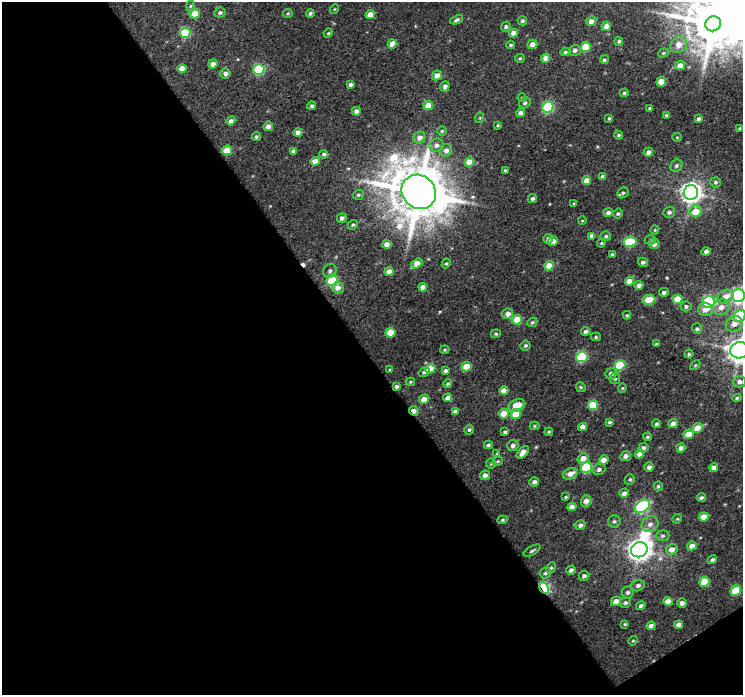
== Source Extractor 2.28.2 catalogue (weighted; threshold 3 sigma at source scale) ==
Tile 3 of 2 x 2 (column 1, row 2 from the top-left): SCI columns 1-741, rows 43-735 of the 1482 x 1465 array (HDU 1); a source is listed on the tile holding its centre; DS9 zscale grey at full resolution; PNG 745 x 697 px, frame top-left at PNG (2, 2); each listed source drawn as its Kron ellipse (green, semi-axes under 4 px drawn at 4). Shown black and unused: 50% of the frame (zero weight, under 3 of 4 exposures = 1% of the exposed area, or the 3 px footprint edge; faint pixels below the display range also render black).
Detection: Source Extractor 2.28.2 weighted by HDU 2 'WHT'; one run over the whole footprint, this tile lists its part. Background 0.0157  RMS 0.0074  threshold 0.0334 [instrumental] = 3 sigma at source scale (4.5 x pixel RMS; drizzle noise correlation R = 1.50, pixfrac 1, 0.0396/0.0396 arcsec/px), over >= 5 px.
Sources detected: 230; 1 inside a brighter object's white glare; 1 cosmic-ray / hot-pixel residue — neither listed nor drawn; the other 228 listed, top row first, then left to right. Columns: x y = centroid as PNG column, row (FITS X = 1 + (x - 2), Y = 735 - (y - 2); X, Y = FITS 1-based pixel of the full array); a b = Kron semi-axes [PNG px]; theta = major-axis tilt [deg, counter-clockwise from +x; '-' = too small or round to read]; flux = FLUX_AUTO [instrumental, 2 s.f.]
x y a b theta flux
191 6 5 3 - 0.88
335 9 5 3 - 0.57
220 12 5 5 - 1.7
288 13 5 4 - 0.91
310 13 4 4 - 1.5
195 14 5 5 - 9.9
370 15 5 4 - 7.4
456 20 7 4 22 1.5
522 21 5 4 - 1.4
591 21 5 5 - 4.5
713 24 8 7 - 3300
606 26 5 4 - 5.5
506 27 5 4 - 1.5
185 33 5 5 - 36
328 33 5 4 - 0.81
513 33 4 4 - 4.5
619 41 4 4 - 1.3
392 44 5 4 - 9.2
532 44 5 4 - 4.4
511 45 4 3 - 1.3
679 45 9 8 - 7
586 47 5 5 - 22
575 50 6 5 - 2.5
565 52 5 4 - 1.5
663 53 6 4 22 1.1
520 58 5 4 - 0.91
546 58 4 4 - 7.4
604 60 4 4 - 1.4
213 64 5 4 - 4.4
680 65 5 4 - 6.5
182 69 4 4 - 8.8
259 69 6 5 - 64
225 73 5 5 - 3.3
437 76 5 4 - 5.8
661 82 5 4 - 10
350 84 3 3 - 1.8
445 86 5 4 - 2.4
624 93 4 4 - 1.2
522 98 4 4 - 0.72
525 103 6 5 - 1.7
312 106 4 4 - 1.3
428 106 5 4 - 13
548 107 6 5 - 60
650 108 3 3 - 1.1
356 111 4 4 - 2.6
520 113 4 4 - 3.5
667 116 3 3 - 1.2
479 118 5 3 - 0.62
609 118 3 3 - 0.84
699 119 4 3 - 1.7
231 121 5 4 - 2.1
498 125 3 3 - 0.76
268 126 5 5 - 4.1
740 129 4 3 - 1.6
442 131 4 4 - 0.95
298 132 4 4 - 4.9
618 135 4 4 - 1.1
256 137 4 4 - 1.5
677 137 5 4 - 0.87
419 138 6 5 - 4
436 145 7 6 - 3
227 150 5 4 - 15
446 150 6 6 - 3.6
293 151 4 3 - 1.8
648 152 5 4 - 3.2
324 154 5 4 - 1.3
315 161 4 4 - 7.1
469 162 5 4 - 14
676 166 6 6 - 1.7
505 170 4 4 - 0.75
603 177 4 4 - 3.3
586 181 4 4 - 7.3
715 182 5 5 - 1.4
419 192 18 16 -44 4200
691 192 7 7 - 480
623 193 6 5 - 1.3
358 195 5 5 - 1.3
532 198 5 4 - 1.6
574 204 4 3 - 0.81
696 211 6 6 - 12
669 212 6 5 - 2.2
608 213 5 4 - 2.7
618 214 5 5 - 1.2
342 218 5 4 - 2.7
582 221 4 3 - 0.54
353 225 5 4 - 1.1
655 230 4 4 - 0.72
592 236 4 4 - 3.7
606 236 5 5 - 1.5
548 239 5 4 - 3.3
650 240 6 4 2 1.1
553 241 5 4 - 4.6
630 242 7 5 9 36
601 243 4 4 - 0.81
387 244 4 4 - 6.3
654 244 5 5 - 3.7
706 251 4 4 - 2.7
612 255 3 3 - 1.2
643 262 5 4 - 1.9
417 263 6 4 34 9.7
446 263 5 4 - 0.86
549 266 5 4 - 11
330 271 7 6 - 2.3
389 272 4 4 - 5.7
332 280 5 5 - 59
629 281 4 4 - 5.7
639 285 4 4 - 3.3
423 287 4 4 - 5.6
338 288 6 5 - 4.4
664 292 5 4 - 2.1
738 296 6 6 - 210
725 297 8 6 26 7.2
677 299 5 4 - 13
649 300 6 4 6 18
709 302 6 6 - 100
686 306 5 5 - 1.6
721 307 9 7 27 5.9
705 309 7 6 - 4.6
508 314 5 5 - 5.1
627 315 4 4 - 0.87
740 316 6 5 - 34
517 320 5 5 - 19
532 322 5 4 - 1.2
734 324 9 7 33 5.5
697 329 5 5 - 1.4
586 331 4 4 - 2.1
390 333 5 5 - 15
496 334 5 4 - 1
596 337 5 4 - 1.1
656 344 4 4 - 0.69
525 346 5 4 - 1.4
445 350 4 3 - 0.83
739 350 9 8 - 820
689 354 4 4 - 1.2
582 357 6 5 - 52
620 365 5 5 - 32
695 365 6 4 45 0.8
466 367 5 4 - 17
430 369 5 4 - 14
390 370 4 4 - 0.95
445 371 4 3 - 2
424 372 6 4 35 1.2
611 374 6 5 - 3.3
615 379 5 5 - 1.2
411 382 4 4 - 0.84
740 382 6 6 - 2.8
448 384 4 4 - 1.1
396 386 3 3 - 1.8
581 387 5 4 - 0.94
622 388 4 4 - 0.77
504 391 4 4 - 6.7
448 398 4 4 - 4.6
737 398 4 4 - 1.2
424 399 5 4 - 6.5
517 405 9 5 20 13
593 405 5 5 - 25
414 411 5 3 - 5
455 412 4 4 - 3
504 414 5 5 - 11
516 414 5 5 - 18
609 422 4 3 - 1.1
656 424 4 4 - 1.4
673 424 4 4 - 5.8
534 426 5 4 - 0.89
583 427 4 4 - 4
698 428 5 4 - 10
469 430 5 5 - 1.4
505 432 4 3 - 1.5
549 432 4 3 - 0.87
689 434 5 4 - 11
647 437 4 3 - 1.1
488 445 4 3 - 1.3
513 445 6 5 - 2.5
643 448 5 4 - 2
681 448 4 4 - 3.2
523 452 7 4 48 4.2
497 453 4 3 - 0.64
640 454 5 4 - 5.5
626 456 5 5 - 3
583 458 6 5 - 6.1
604 460 5 4 - 7.8
498 461 5 4 - 0.97
491 464 5 5 - 1.1
586 467 6 5 - 45
649 467 5 4 - 2.7
714 468 4 4 - 4.2
599 469 6 5 - 2.3
570 474 8 5 22 5.1
485 475 5 4 - 3.4
630 480 5 5 - 1.1
534 482 5 4 - 2.3
658 486 5 4 - 1.1
624 493 5 4 - 3
566 497 4 3 - 0.88
701 497 4 4 - 1.5
586 501 6 5 - 4.8
642 506 8 5 36 75
572 507 4 4 - 5.8
704 517 5 4 - 10
677 519 5 4 - 0.84
502 520 5 4 - 1
614 521 6 6 - 1.7
650 524 8 7 - 4
580 525 5 5 - 2.5
663 536 7 5 1 1.7
692 546 5 4 - 4.9
672 549 6 5 - 5.3
639 550 8 7 - 580
532 551 9 4 30 1.4
712 560 5 4 - 1.8
551 568 6 4 64 1.2
571 570 5 4 - 2.8
545 573 6 5 - 1.4
584 576 5 5 - 2
704 582 5 5 - 25
638 585 7 5 21 2.3
544 588 6 4 -61 92
736 591 5 5 - 29
628 592 6 6 - 1.8
616 601 5 4 - 6.4
668 601 5 4 - 9.4
625 603 5 5 - 2
682 603 4 4 - 3.8
641 606 5 4 - 1.9
625 624 3 3 - 0.77
679 625 4 4 - 5.1
651 626 4 4 - 3.2
633 641 5 4 - 0.84
Overlapping masked pixels (flux is a lower limit): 3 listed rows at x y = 396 386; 414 411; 544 588
Isophote crosses this tile's border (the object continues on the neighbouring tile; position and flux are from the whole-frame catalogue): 3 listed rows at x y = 738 296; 740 316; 739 350